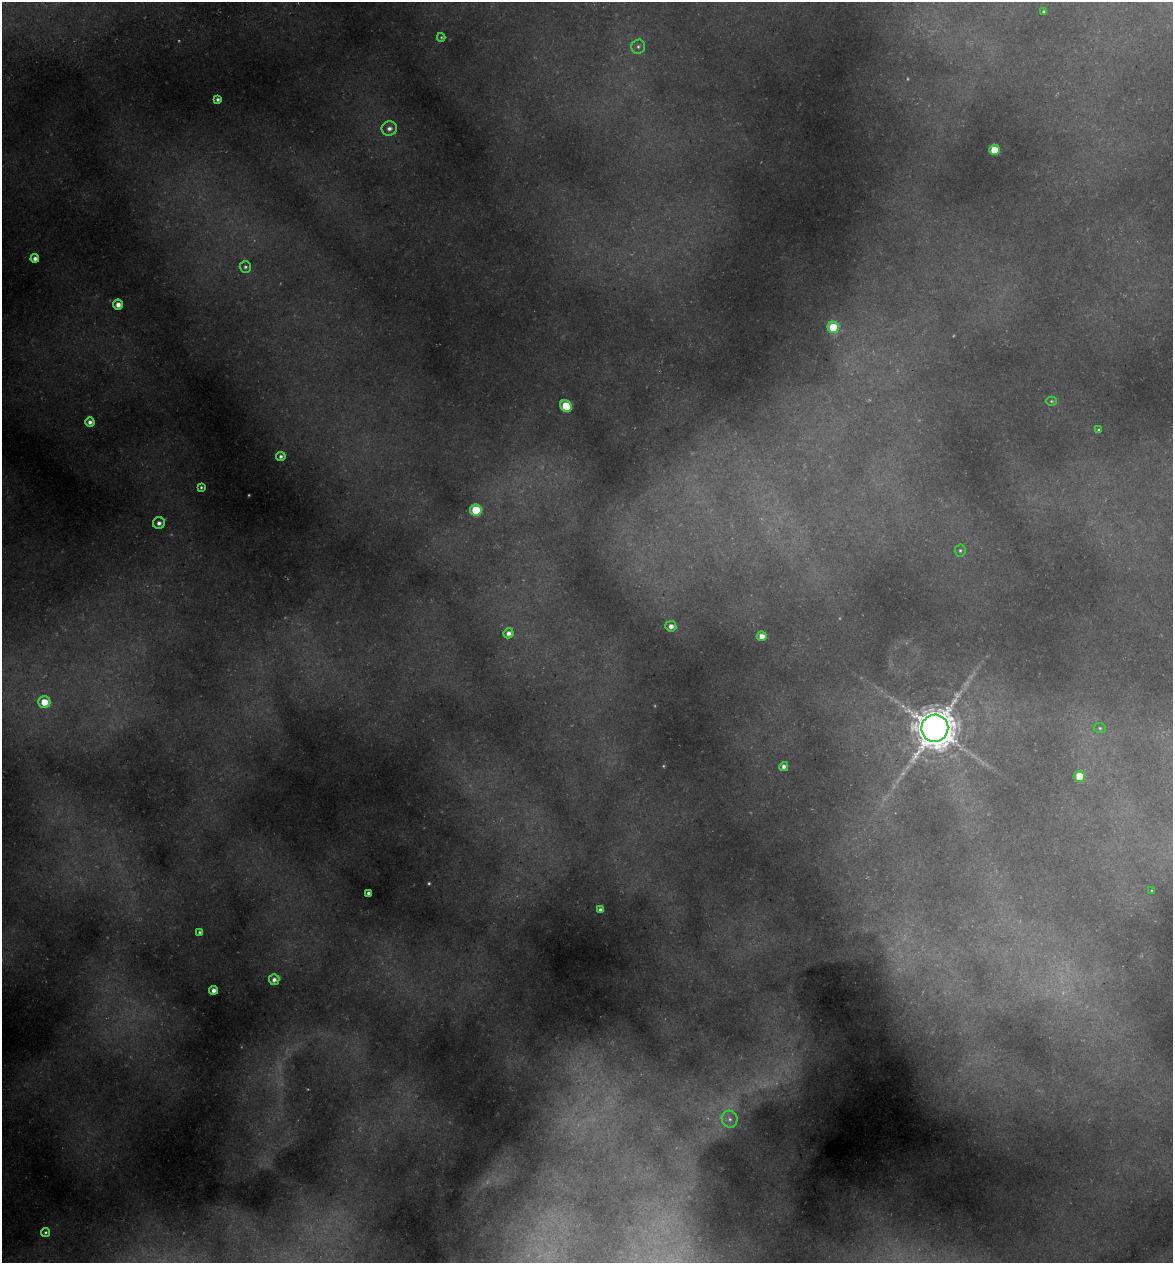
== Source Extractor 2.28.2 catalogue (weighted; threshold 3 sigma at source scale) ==
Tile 11 of 4 x 4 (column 3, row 3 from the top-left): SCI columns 2485-3655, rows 1336-2596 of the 4922 x 5194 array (HDU 1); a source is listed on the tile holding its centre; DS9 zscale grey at full resolution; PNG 1175 x 1265 px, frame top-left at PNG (2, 2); each listed source drawn as its Kron ellipse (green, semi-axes under 4 px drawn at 4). Shown black and unused: <1% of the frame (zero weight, under 3 of 5 exposures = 5% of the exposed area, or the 3 px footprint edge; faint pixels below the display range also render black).
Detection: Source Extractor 2.28.2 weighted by HDU 2 'WHT'; one run over the whole footprint, this tile lists its part. Background 0.224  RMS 0.0099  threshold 0.0444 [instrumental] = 3 sigma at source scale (4.5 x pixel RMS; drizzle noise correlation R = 1.50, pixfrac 1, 0.0396/0.0396 arcsec/px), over >= 5 px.
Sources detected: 43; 8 too faint to see at this stretch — neither listed nor drawn; the other 35 listed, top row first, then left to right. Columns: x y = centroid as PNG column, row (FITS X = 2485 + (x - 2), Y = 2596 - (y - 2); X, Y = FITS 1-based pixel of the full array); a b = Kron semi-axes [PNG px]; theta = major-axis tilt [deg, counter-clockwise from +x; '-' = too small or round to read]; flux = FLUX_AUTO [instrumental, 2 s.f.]
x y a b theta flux
1044 12 3 3 - 2.1
441 37 4 3 - 1.2
638 46 7 7 - 2.9
218 100 4 4 - 3.1
389 128 8 7 - 5.1
994 150 5 5 - 29
35 258 4 4 - 4.8
245 267 6 5 - 2.5
118 305 5 5 - 7.7
833 327 5 5 - 52
1051 401 5 4 - 1.4
566 406 6 5 - 50
90 422 4 4 - 4.8
1099 430 3 3 - 1.8
281 456 5 4 - 3.1
201 487 3 3 - 1.7
476 510 6 5 - 56
159 523 6 5 - 4.9
960 550 6 5 - 2.2
671 626 5 5 - 6.8
508 633 5 5 - 5.9
762 636 5 5 - 8.3
44 702 6 6 - 23
935 728 13 13 - 3300
1100 728 6 5 - 1.9
784 767 4 4 - 4.6
1079 776 5 5 - 36
1152 890 3 3 - 1
368 893 4 3 - 3.3
600 909 4 3 - 2.9
200 932 4 3 - 2.1
274 980 5 5 - 4.2
213 990 4 4 - 6.1
730 1119 8 8 - 4.9
46 1232 5 4 - 1.7